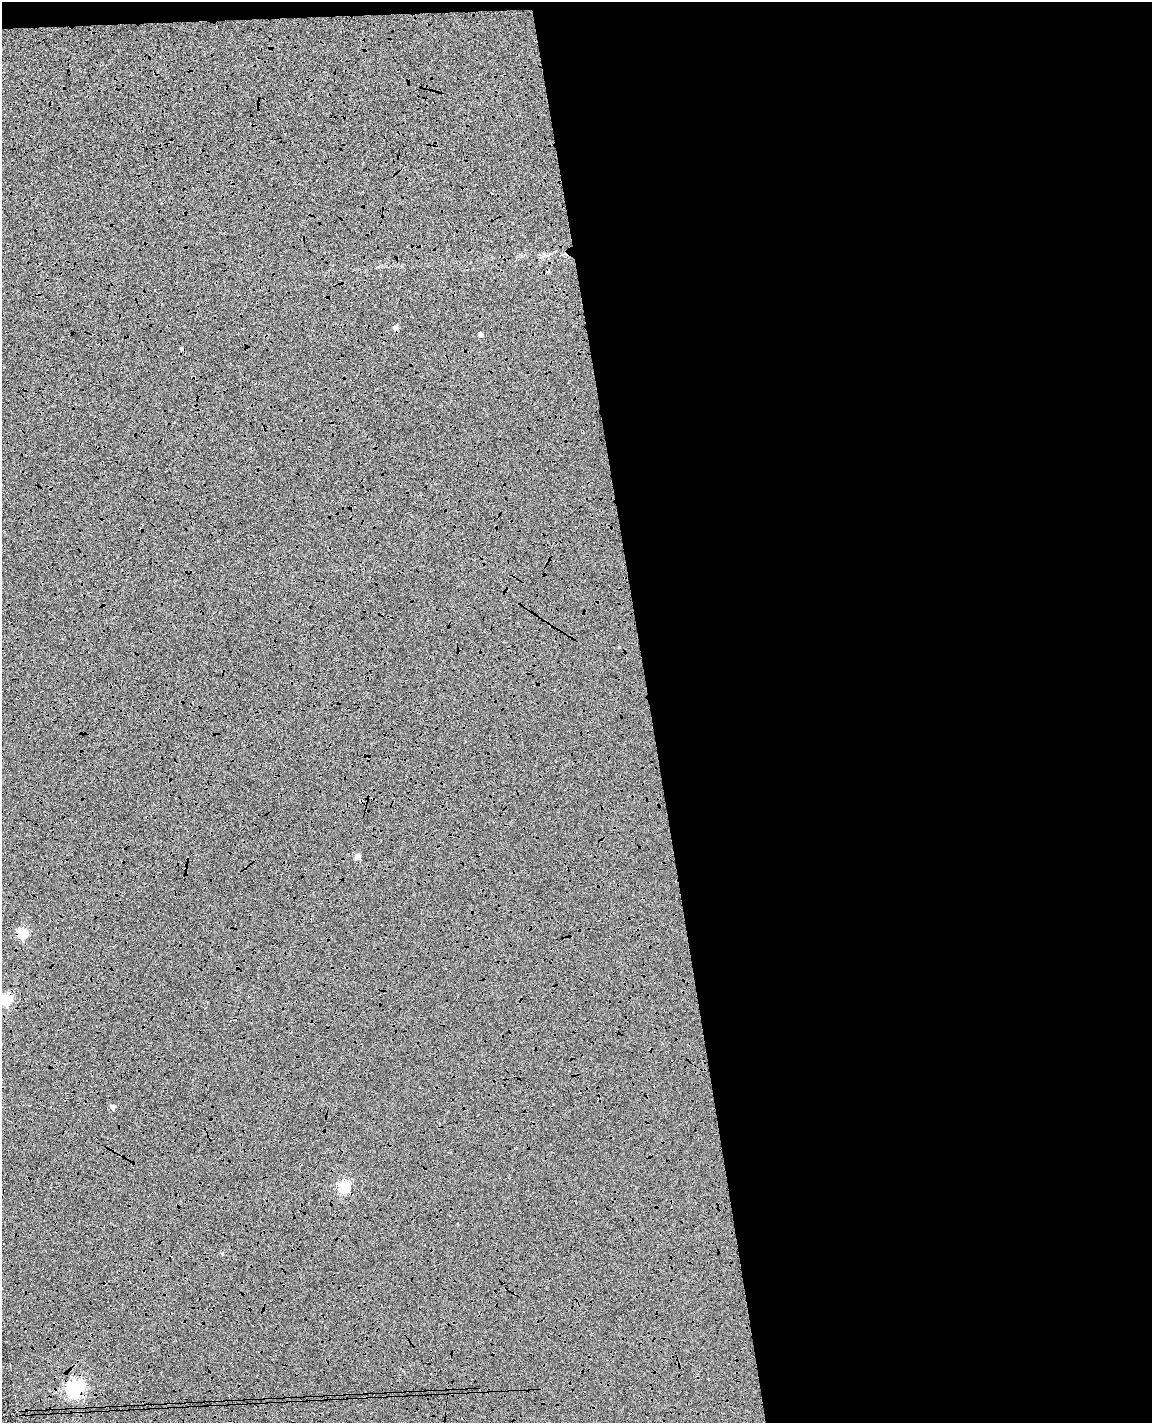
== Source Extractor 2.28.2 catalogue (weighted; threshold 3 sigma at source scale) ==
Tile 4 of 4 x 3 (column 4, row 1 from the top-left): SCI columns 3508-4657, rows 2980-4400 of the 4714 x 4645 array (HDU 1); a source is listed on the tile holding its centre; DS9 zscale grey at full resolution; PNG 1154 x 1425 px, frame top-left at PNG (2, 2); no overlay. Shown black and unused: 45% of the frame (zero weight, under 4 of 8 exposures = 6% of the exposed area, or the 3 px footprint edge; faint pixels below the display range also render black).
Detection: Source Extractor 2.28.2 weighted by HDU 2 'WHT'; one run over the whole footprint, this tile lists its part. Background 0.00602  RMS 0.0054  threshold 0.022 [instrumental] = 3 sigma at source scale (4.09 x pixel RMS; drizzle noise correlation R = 1.36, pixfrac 0.8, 0.05/0.05 arcsec/px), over >= 5 px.
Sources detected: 13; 3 cosmic-ray / hot-pixel residue — not listed; the other 10 listed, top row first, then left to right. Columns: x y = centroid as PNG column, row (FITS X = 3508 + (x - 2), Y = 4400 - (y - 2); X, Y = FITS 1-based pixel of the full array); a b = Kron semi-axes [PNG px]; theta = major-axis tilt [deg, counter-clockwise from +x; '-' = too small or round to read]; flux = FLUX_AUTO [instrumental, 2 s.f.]
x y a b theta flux
155 290 2 2 - 0.44
396 328 5 4 - 3.6
480 334 4 4 - 2.4
361 801 5 4 - 0.66
358 856 4 4 - 6.1
22 933 5 5 - 36
6 999 5 5 - 47
113 1106 5 4 - 2.5
344 1187 5 5 - 52
75 1388 6 6 - 160
Overlapping masked pixels (flux is a lower limit): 5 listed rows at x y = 396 328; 361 801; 22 933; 6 999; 75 1388
Isophote crosses this tile's border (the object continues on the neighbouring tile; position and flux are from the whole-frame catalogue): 1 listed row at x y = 6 999
Unlisted compact peaks at least as high as the median listed source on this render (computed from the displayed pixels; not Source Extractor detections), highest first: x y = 222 1254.